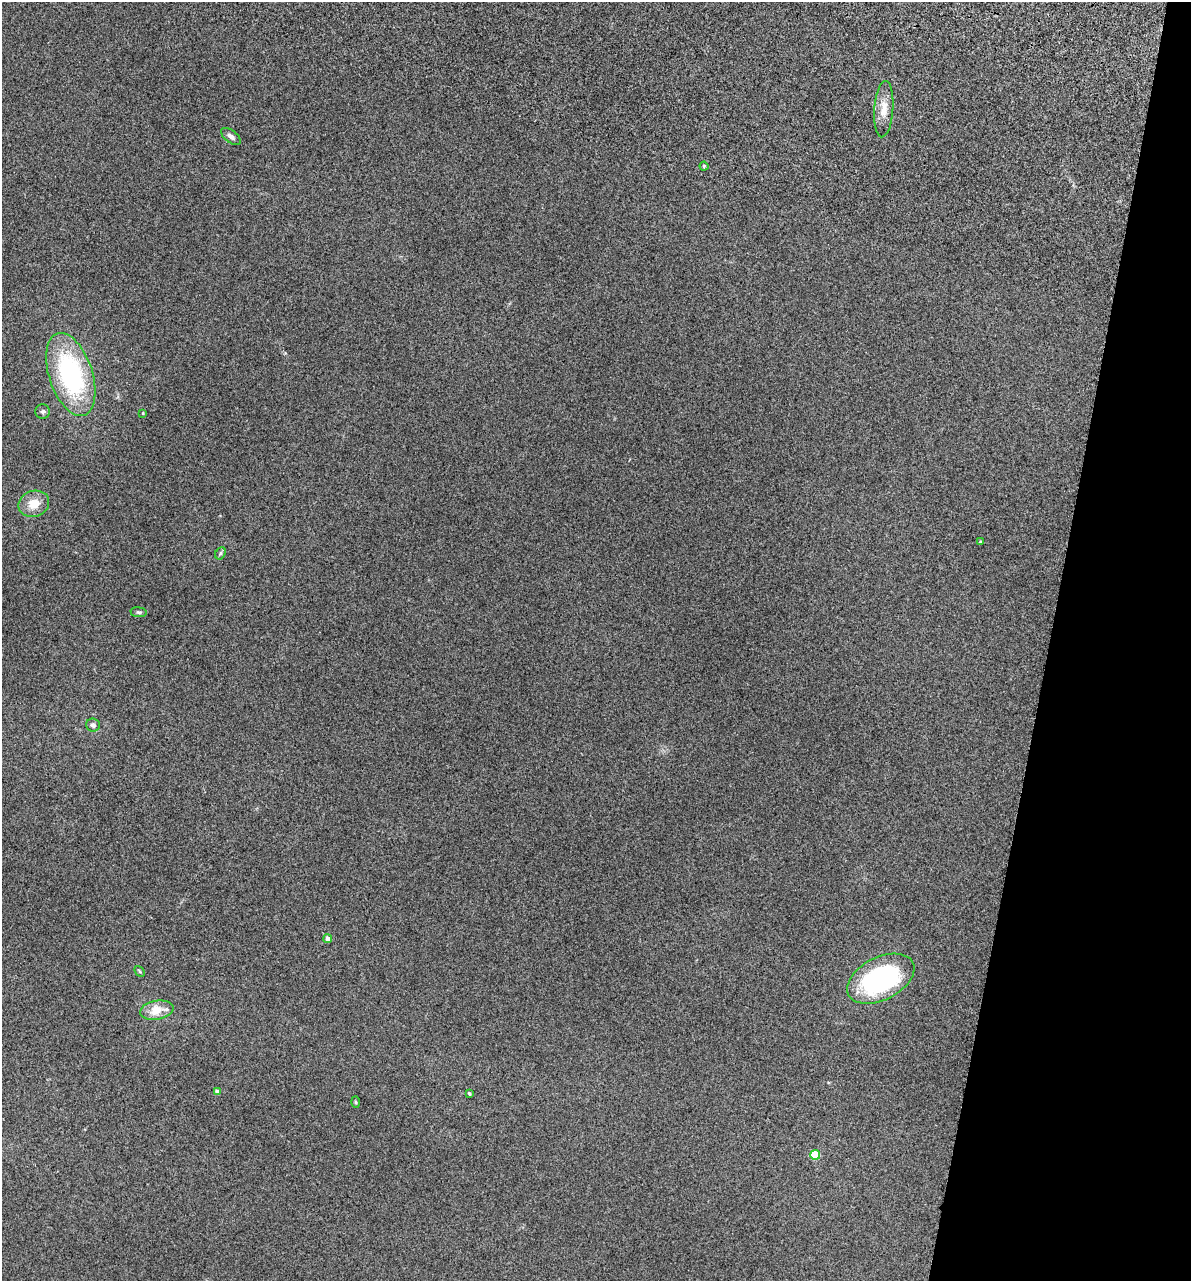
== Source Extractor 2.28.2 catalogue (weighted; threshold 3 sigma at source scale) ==
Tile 8 of 4 x 4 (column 4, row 2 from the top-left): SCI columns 3811-4999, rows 2952-4230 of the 5355 x 5901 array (HDU 1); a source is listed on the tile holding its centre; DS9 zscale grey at full resolution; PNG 1193 x 1283 px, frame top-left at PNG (2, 2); each listed source drawn as its Kron ellipse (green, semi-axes under 4 px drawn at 4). Shown black and unused: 12% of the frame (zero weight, under 3 of 5 exposures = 17% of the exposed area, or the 3 px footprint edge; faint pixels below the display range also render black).
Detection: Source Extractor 2.28.2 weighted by HDU 2 'WHT'; one run over the whole footprint, this tile lists its part. Background 0.171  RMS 0.0086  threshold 0.0389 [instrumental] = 3 sigma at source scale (4.5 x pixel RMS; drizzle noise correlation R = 1.50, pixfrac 1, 0.05/0.05 arcsec/px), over >= 5 px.
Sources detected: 19; all 19 listed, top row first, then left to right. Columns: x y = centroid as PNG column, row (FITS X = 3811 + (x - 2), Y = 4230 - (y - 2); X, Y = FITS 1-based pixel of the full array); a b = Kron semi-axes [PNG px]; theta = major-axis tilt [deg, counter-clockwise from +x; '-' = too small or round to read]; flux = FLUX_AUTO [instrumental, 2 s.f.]
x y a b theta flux
884 109 28 9 86 11
231 136 11 6 -37 3.6
704 166 4 4 - 1.3
71 374 43 21 -72 120
43 411 7 7 - 1.9
143 413 3 3 - 0.6
34 504 16 13 20 13
980 542 4 4 - 1.2
220 553 6 5 - 1.5
139 612 8 5 -7 1.5
93 725 7 6 - 2.8
328 939 4 4 - 5.9
140 971 6 4 -46 0.95
881 979 36 21 27 150
157 1010 17 9 10 14
218 1092 4 4 - 5.8
469 1093 4 3 - 1.2
355 1102 6 4 -88 0.95
815 1155 5 5 - 29